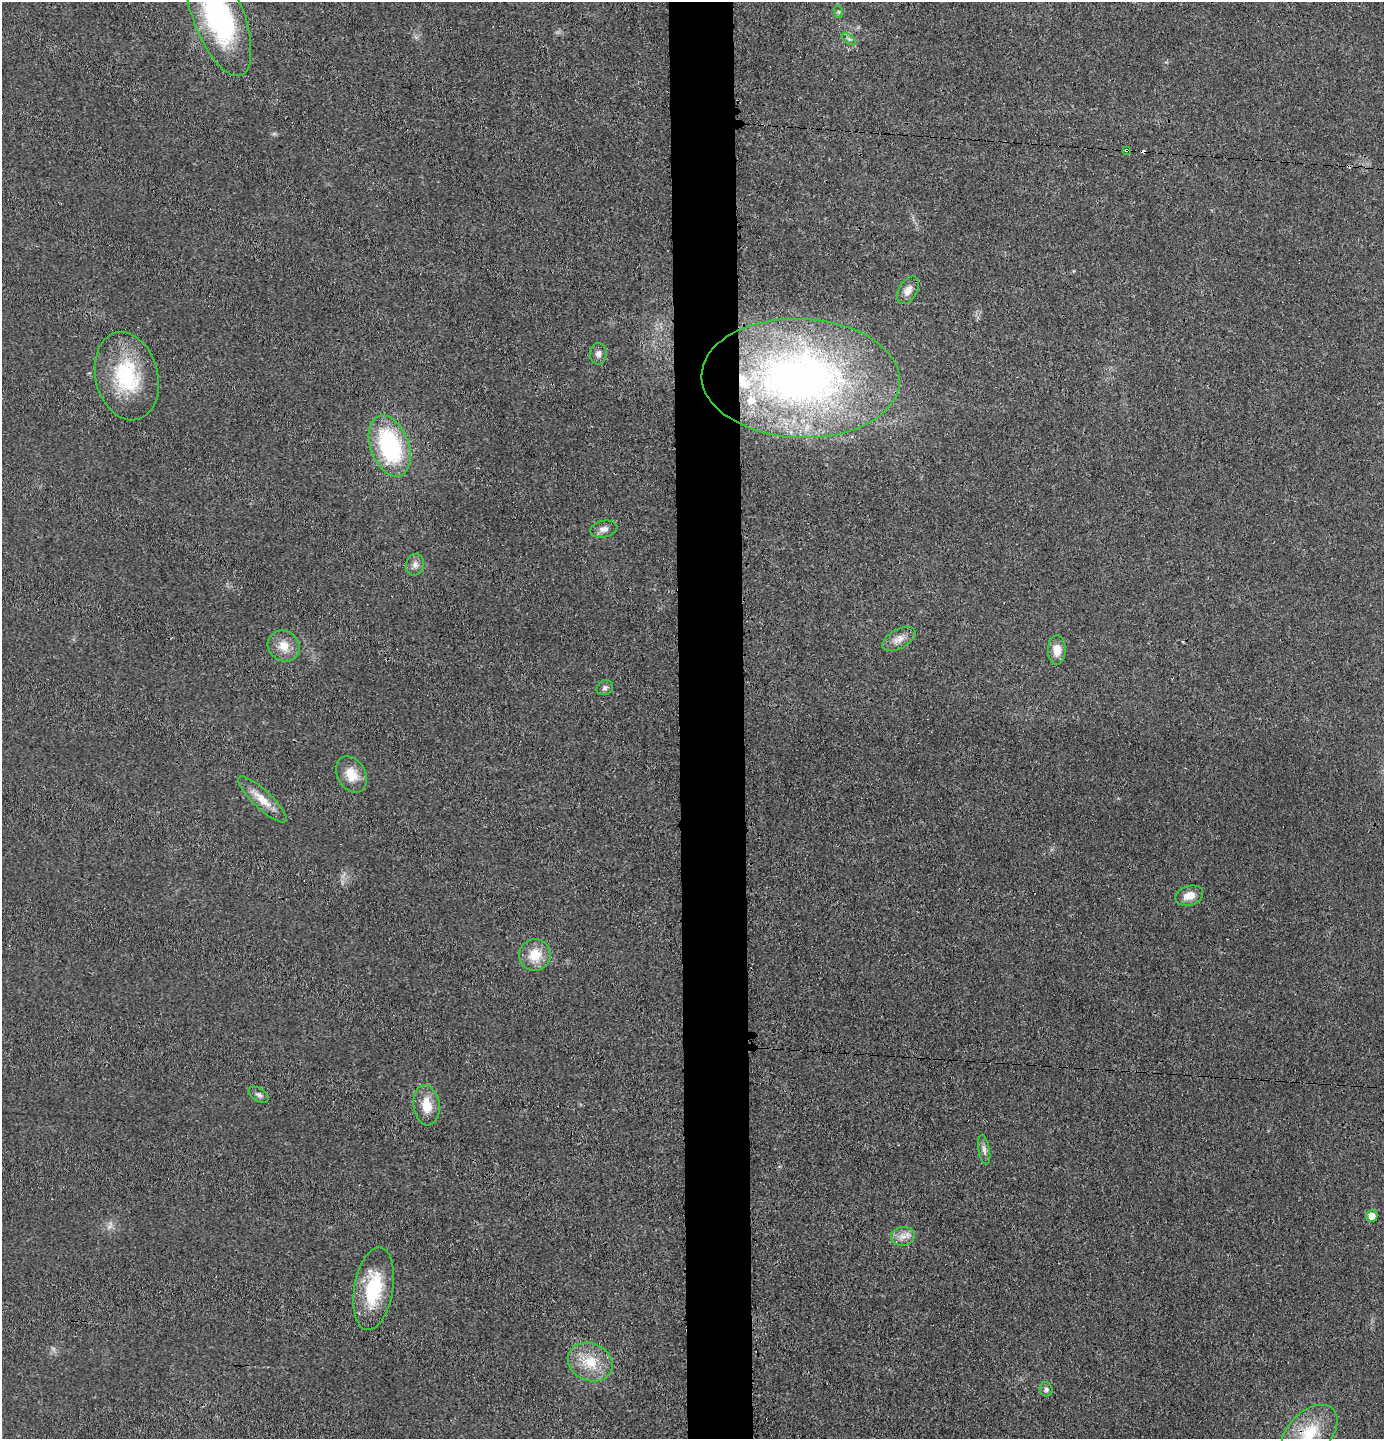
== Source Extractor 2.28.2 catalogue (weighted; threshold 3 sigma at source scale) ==
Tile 5 of 3 x 3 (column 2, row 2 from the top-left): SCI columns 1485-2866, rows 1441-2877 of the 4357 x 4324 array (HDU 1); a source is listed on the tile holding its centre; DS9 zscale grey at full resolution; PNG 1386 x 1441 px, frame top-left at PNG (2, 2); each listed source drawn as its Kron ellipse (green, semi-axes under 4 px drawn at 4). Shown black and unused: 5% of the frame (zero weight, under 3 of 4 exposures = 1% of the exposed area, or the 3 px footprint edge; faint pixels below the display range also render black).
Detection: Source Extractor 2.28.2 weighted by HDU 2 'WHT'; one run over the whole footprint, this tile lists its part. Background 0.0212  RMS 0.0047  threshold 0.0211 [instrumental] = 3 sigma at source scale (4.5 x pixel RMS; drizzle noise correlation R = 1.50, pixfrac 1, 0.05/0.05 arcsec/px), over >= 5 px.
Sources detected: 32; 2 cosmic-ray / hot-pixel residue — neither listed nor drawn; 2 inside a brighter listed object's ellipse — not listed separately; the other 28 listed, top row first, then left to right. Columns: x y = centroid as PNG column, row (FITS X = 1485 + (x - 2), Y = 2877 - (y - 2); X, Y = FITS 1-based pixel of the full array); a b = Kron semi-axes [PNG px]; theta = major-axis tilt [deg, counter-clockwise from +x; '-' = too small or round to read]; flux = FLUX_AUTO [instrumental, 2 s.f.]
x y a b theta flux
839 12 6 4 -71 0.65
218 15 64 25 -69 95
849 39 8 4 -36 1
1126 150 4 3 - 0.66
908 290 15 9 60 3.9
598 354 11 8 89 2.4
127 376 45 31 -76 38
801 378 99 59 -2 240
390 446 32 19 -70 56
604 529 14 8 11 2.6
415 565 11 9 76 2.5
899 639 18 9 29 4.1
284 646 17 15 -40 6.8
1057 650 14 9 89 5.2
605 688 8 7 - 1.4
351 774 19 14 -61 7.9
262 800 32 9 -43 7.5
1189 896 14 9 17 5.3
535 955 16 15 - 9.9
259 1095 11 6 -32 1.6
426 1105 20 13 -83 8.7
984 1150 15 5 -80 2
1372 1216 6 6 - 4.6
903 1236 12 9 9 3.6
374 1289 42 19 80 28
590 1362 23 18 -23 14
1046 1389 7 6 - 1.5
1310 1432 33 21 44 20
Overlapping masked pixels (flux is a lower limit): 1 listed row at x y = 1126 150
Isophote crosses this tile's border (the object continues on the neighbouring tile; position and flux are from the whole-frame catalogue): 2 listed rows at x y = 218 15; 1310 1432